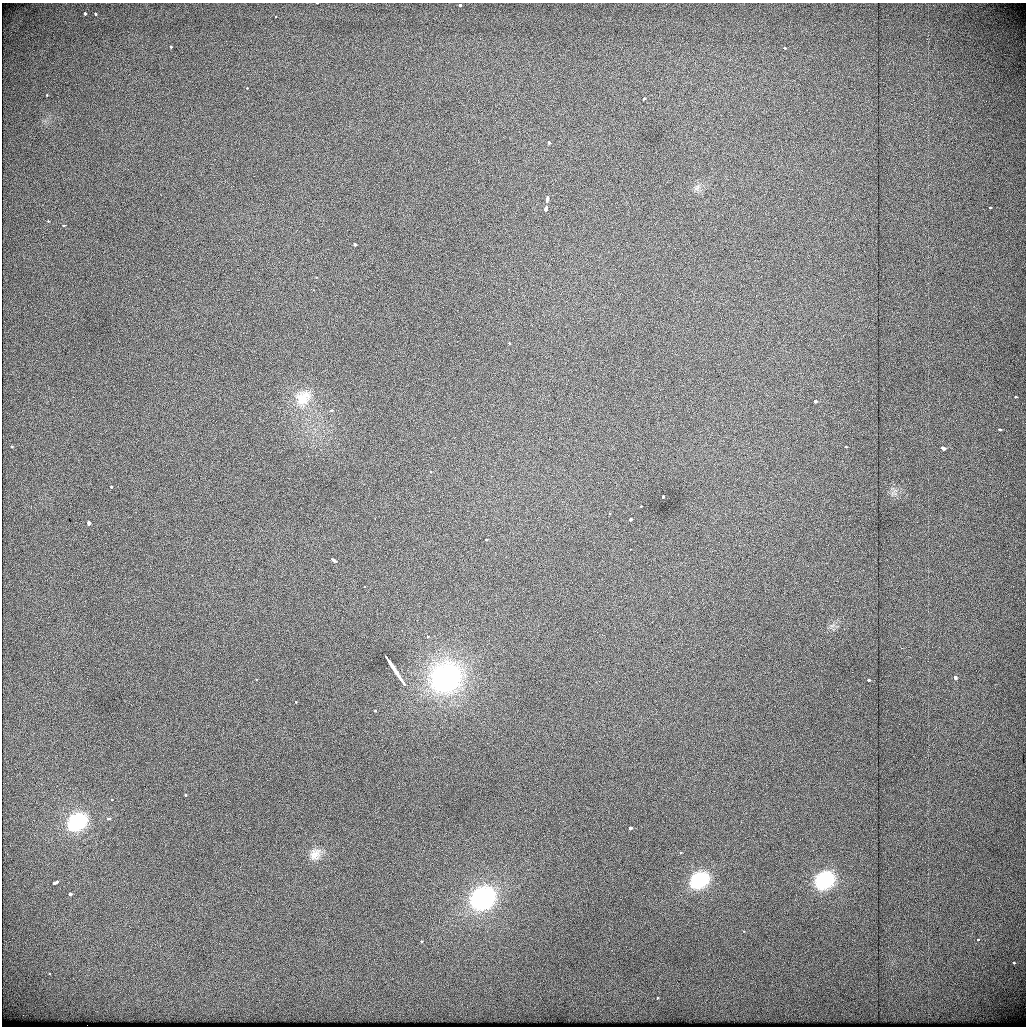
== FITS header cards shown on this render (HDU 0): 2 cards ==
NAXIS1  =                 1024          /
NAXIS2  =                 1024          /

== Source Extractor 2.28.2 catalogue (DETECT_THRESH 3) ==
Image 1024 x 1024 px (HDU 0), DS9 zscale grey, 1 PNG px = 1 image px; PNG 1028 x 1028 px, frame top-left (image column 1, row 1024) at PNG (2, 3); no overlay
Background 439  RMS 1.8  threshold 5.26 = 3 sigma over >= 5 px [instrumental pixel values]
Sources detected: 69; all 69 listed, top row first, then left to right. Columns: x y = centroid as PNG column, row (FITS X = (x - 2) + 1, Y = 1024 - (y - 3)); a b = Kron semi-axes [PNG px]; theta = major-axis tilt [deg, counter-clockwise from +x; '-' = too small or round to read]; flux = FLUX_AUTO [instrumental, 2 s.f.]
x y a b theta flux
317 3 3 2 - 210
460 5 3 3 - 630
85 14 3 3 - 1600
96 14 3 3 - 430
275 17 3 2 - 160
171 46 3 3 - 360
784 48 3 3 - 460
247 88 3 2 - 310
47 95 3 3 - 240
644 98 3 3 - 300
549 143 3 3 - 530
697 188 10 8 1 600
547 200 6 3 76 1200
990 207 3 3 - 340
546 208 5 3 - 2000
48 221 3 3 - 210
63 226 3 3 - 380
355 244 3 3 - 1100
316 277 3 2 - 350
313 290 2 2 - 210
509 343 3 2 - 350
1016 397 3 3 - 420
303 398 21 15 40 1800
815 401 3 3 - 1900
332 410 3 3 - 390
999 430 3 3 - 580
12 447 3 3 - 450
846 447 3 3 - 210
943 448 5 3 - 2400
430 472 3 3 - 190
111 487 3 3 - 530
663 497 4 3 - 830
641 506 3 3 - 220
609 513 3 2 - 280
630 519 3 3 - 1100
89 523 3 3 - 3100
486 539 3 3 - 280
630 549 3 2 - 120
334 560 5 3 - 1100
364 587 2 2 - 260
428 636 3 2 - 210
901 648 3 2 - 85
391 665 11 3 -57 2600
397 674 17 3 -57 6900
955 677 5 3 - 750
445 678 29 25 30 25000
256 679 3 3 - 250
868 680 3 3 - 610
403 683 3 2 - 1500
296 702 3 3 - 210
375 711 3 3 - 310
185 795 3 3 - 370
112 800 3 2 - 360
108 819 4 3 - 570
77 822 25 20 37 7400
630 828 3 3 - 1800
680 852 3 3 - 290
315 854 16 12 55 1100
699 880 19 15 32 5200
824 880 27 22 36 8600
55 883 6 3 26 2000
70 894 3 3 - 2800
482 898 23 19 35 16000
743 931 3 2 - 200
978 939 5 4 - 290
421 941 3 2 - 400
1014 963 3 3 - 620
49 974 3 3 - 260
657 998 3 2 - 180
At the frame edge (FLAGS 8, measured only in part): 2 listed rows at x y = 317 3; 460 5